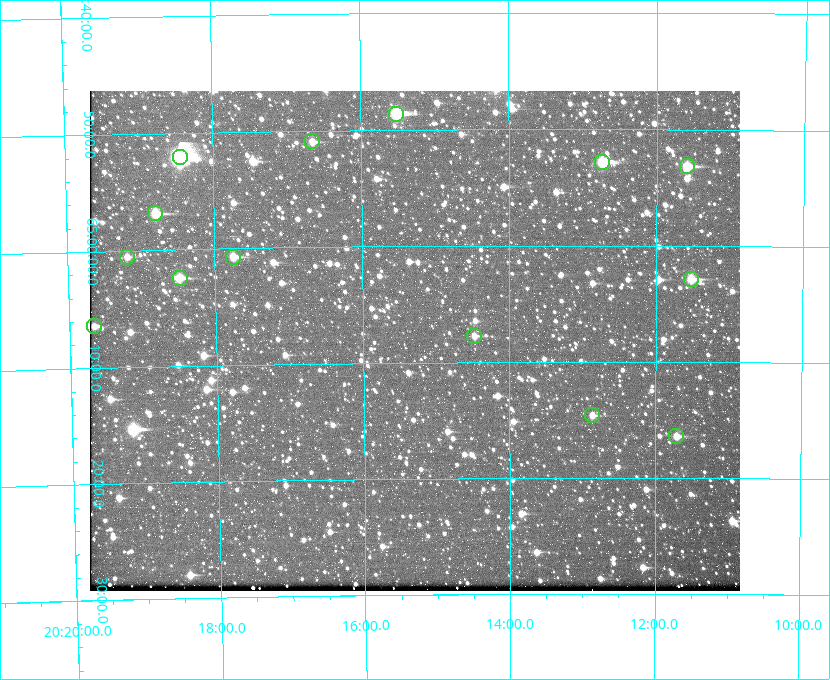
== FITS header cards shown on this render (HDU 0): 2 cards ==
NAXIS1  =                  650 / Width of table row in bytes
NAXIS2  =                  500 / Number of rows in table

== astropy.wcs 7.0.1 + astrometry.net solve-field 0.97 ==
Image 650 x 500 px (HDU 0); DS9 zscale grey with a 90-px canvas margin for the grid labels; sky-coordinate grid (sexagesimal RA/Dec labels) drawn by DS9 from the SOLVED WCS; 14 Tycho-2 reference stars matched to detected sources circled (green)
Header WCS: none
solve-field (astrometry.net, Tycho-2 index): SOLVED blind (the file carries no WCS)
Solved WCS: RA---TAN-SIP/DEC--TAN-SIP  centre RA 20:15:18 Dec +65:08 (303.82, +65.14 deg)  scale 5.17 arcsec/px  FOV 56.0' x 43.0'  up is -180 deg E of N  parity flipped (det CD > 0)
(file carries no celestial WCS; the grid is the blind solution)
Tycho-2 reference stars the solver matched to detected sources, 14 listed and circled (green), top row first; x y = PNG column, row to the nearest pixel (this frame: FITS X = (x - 90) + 1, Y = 500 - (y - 91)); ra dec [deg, ICRS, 3 dp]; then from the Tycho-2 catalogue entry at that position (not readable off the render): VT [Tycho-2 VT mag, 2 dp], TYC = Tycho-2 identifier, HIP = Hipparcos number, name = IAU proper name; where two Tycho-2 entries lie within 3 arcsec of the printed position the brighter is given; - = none
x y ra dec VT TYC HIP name
396 114 303.878 +64.810 8.93 4240-794-1 - -
312 141 304.164 +64.849 10.65 4240-315-1 - -
180 157 304.612 +64.868 7.89 4241-1703-1 100101 -
602 162 303.184 +64.880 9.02 4240-488-1 - -
687 166 302.897 +64.886 9.40 4240-717-1 - -
155 213 304.698 +64.948 10.27 4241-1684-1 - -
127 257 304.798 +65.009 11.15 4241-1628-1 - -
233 257 304.437 +65.012 10.41 4241-1775-1 - -
180 278 304.620 +65.041 10.25 4241-1573-1 - -
691 279 302.882 +65.048 10.25 4240-98-1 - -
94 326 304.916 +65.107 11.17 4241-1518-1 - -
474 336 303.620 +65.129 11.18 4240-34-1 - -
592 415 303.217 +65.244 11.17 4240-236-1 - -
676 436 302.928 +65.273 10.74 4240-760-1 - -